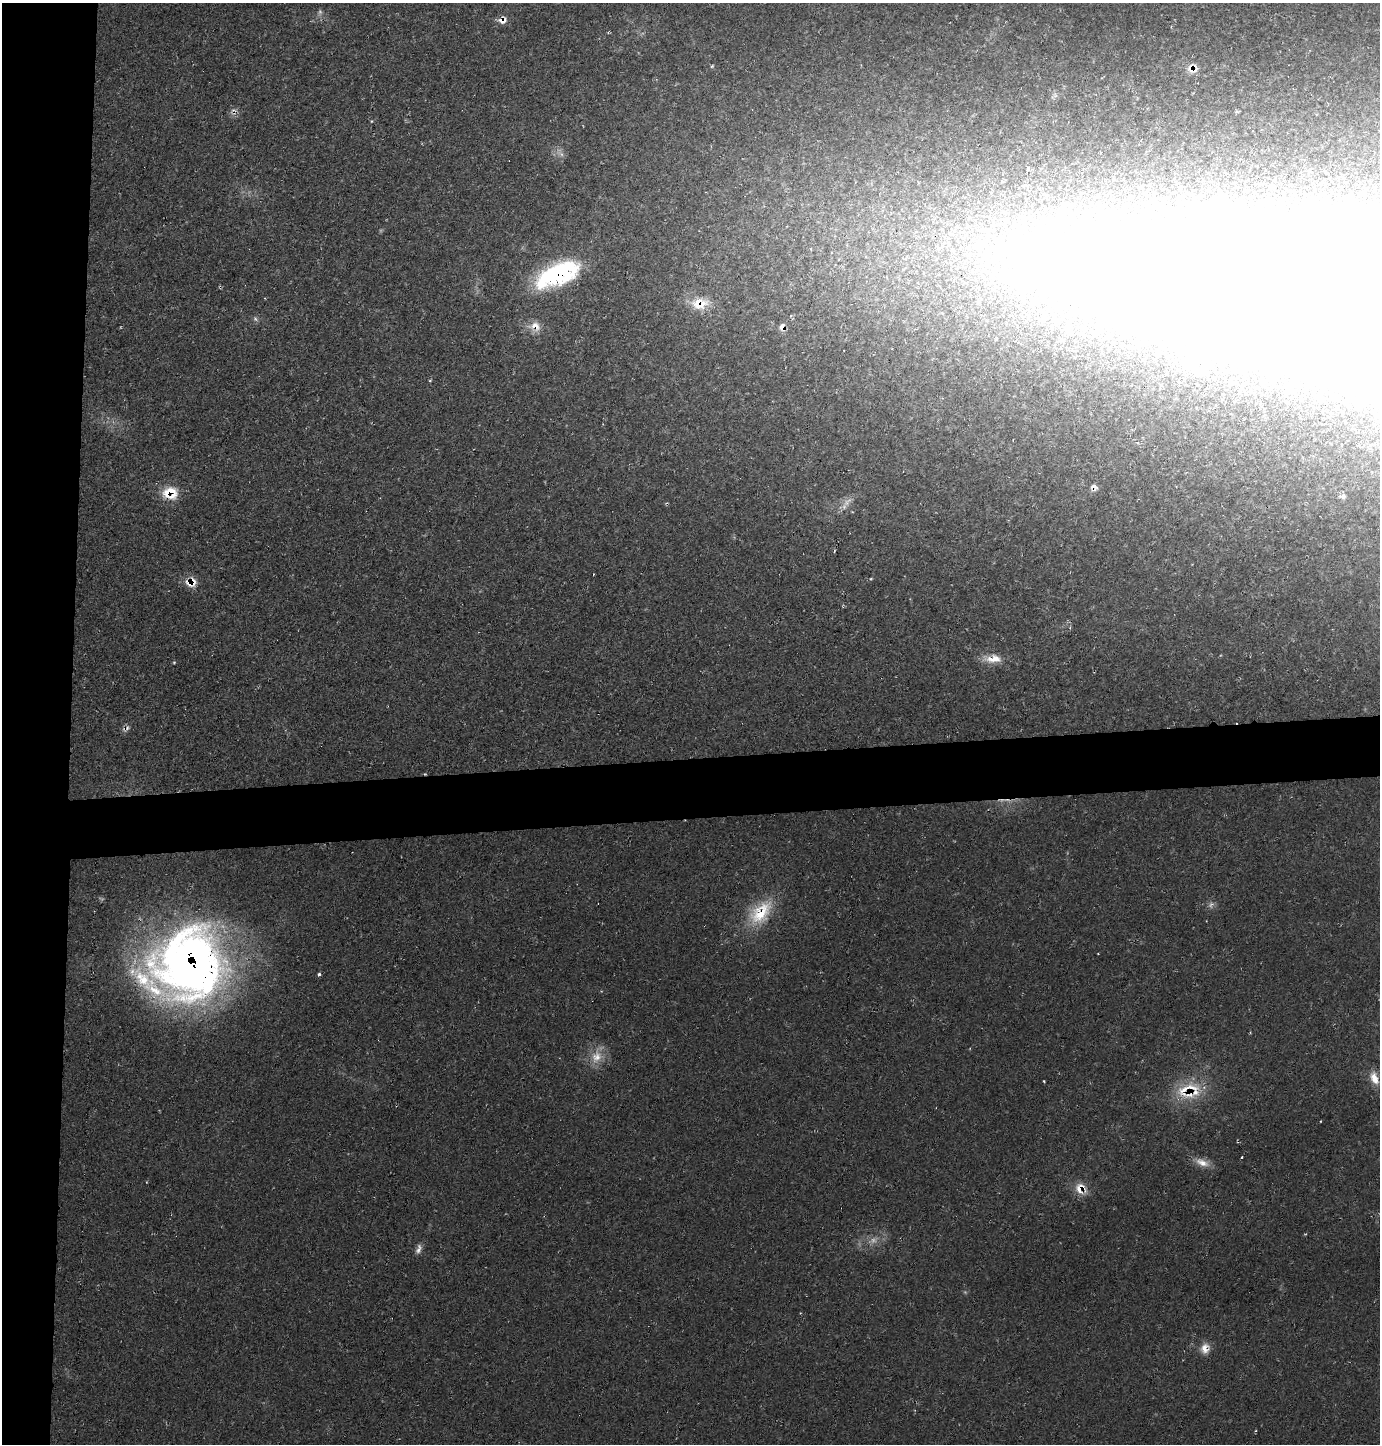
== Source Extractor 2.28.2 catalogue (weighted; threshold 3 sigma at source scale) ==
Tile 4 of 3 x 3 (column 1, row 2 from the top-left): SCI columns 93-1470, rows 1442-2883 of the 4309 x 4326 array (HDU 1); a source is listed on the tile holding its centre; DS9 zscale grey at full resolution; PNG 1382 x 1446 px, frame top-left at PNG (2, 3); no overlay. Shown black and unused: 9% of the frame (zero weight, under 2 of 3 exposures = <1% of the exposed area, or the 3 px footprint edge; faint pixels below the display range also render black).
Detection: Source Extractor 2.28.2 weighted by HDU 2 'WHT'; one run over the whole footprint, this tile lists its part. Background 0.0209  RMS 0.0061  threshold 0.0273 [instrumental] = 3 sigma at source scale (4.5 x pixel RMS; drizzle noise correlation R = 1.50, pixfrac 1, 0.05/0.05 arcsec/px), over >= 5 px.
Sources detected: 50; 6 too faint to see at this stretch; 1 inside a brighter object's white glare — not listed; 3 inside a brighter listed object's ellipse — not listed separately; the other 40 listed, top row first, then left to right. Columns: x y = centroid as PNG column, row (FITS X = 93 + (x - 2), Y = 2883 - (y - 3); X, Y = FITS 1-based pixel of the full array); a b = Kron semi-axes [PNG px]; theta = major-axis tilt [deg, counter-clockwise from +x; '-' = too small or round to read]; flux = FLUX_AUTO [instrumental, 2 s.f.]
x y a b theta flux
502 20 12 9 13 5.5
712 66 6 3 71 0.8
1192 68 12 10 6 6.6
1055 95 7 6 - 1.5
233 111 11 8 52 3
1237 111 6 4 -1 0.78
1028 169 3 3 - 1.6
1002 182 5 3 - 0.62
1006 213 11 4 9 1.9
1008 221 9 3 -45 1.6
1022 221 12 7 34 5
993 224 7 4 -72 1.6
957 227 11 7 -10 4.6
557 274 52 23 24 87
700 303 27 16 6 16
535 326 16 14 -23 8.6
782 327 9 6 57 3.3
430 381 3 3 - 0.73
1094 488 9 8 - 3.3
170 493 20 16 0 16
1343 496 8 6 0 2
847 502 18 9 44 5.4
593 574 3 2 - 0.36
191 582 14 12 -6 9.1
993 659 24 11 -1 10
174 662 4 4 - 0.68
128 728 8 6 87 1.7
1211 904 11 7 53 2.7
760 913 39 23 48 31
189 964 77 75 -88 490
319 974 5 3 - 1.4
597 1057 20 15 70 12
1374 1078 18 10 -70 7.9
1044 1081 3 2 - 0.54
1190 1091 35 25 28 33
1242 1157 3 2 - 0.59
1202 1162 22 9 -21 7.4
1079 1189 20 13 -38 9.7
418 1249 14 7 71 3.3
1205 1348 15 12 78 6.6
Overlapping masked pixels (flux is a lower limit): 14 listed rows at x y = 502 20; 1192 68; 233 111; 557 274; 700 303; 535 326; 782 327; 1094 488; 170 493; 191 582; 760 913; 189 964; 1190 1091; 1079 1189